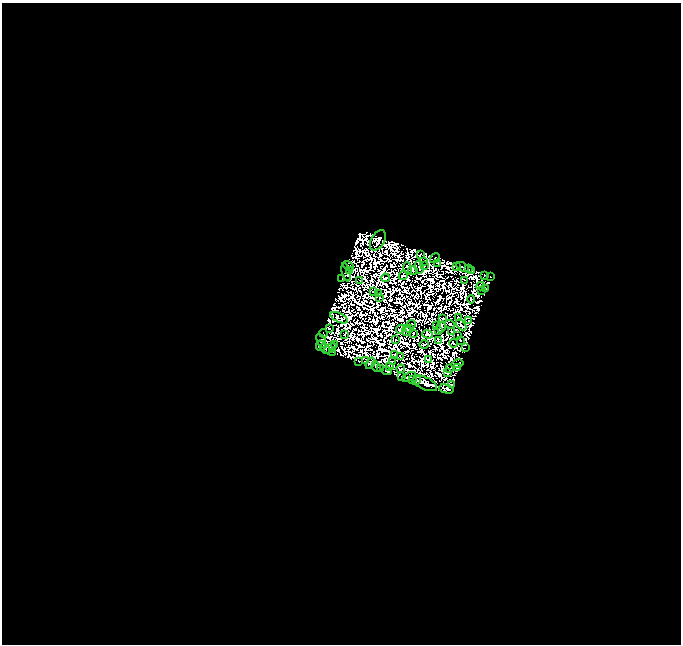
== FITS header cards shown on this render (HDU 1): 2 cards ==
NAXIS1  =                  679
NAXIS2  =                  642

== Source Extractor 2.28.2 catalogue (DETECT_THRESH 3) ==
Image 679 x 642 px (HDU 1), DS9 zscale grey, 1 PNG px = 1 image px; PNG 683 x 646 px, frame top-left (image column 1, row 642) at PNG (2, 3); each listed source drawn as its Kron ellipse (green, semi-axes under 4 px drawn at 4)
Background 0.0172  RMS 4.6e-06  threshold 1.39e-05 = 3 sigma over >= 5 px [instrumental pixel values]
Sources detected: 212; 127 with non-positive FLUX_AUTO (blend fragments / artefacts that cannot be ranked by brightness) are neither listed nor drawn; the other 85 listed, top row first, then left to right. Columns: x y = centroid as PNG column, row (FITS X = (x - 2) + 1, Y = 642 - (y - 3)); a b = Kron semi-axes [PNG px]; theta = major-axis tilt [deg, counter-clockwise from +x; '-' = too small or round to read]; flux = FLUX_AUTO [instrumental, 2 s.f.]
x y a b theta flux
378 240 11 6 60 0.64
420 254 4 2 - 0.59
435 258 5 2 - 0.59
424 261 3 2 - 0.25
438 264 3 2 - 0.79
348 266 6 3 -34 0.037
424 266 2 2 - 0.48
419 267 6 2 -80 0.022
456 267 2 2 - 0.46
462 267 7 4 -27 1.7
408 268 6 3 -77 2.1
468 269 3 3 - 1.2
472 270 4 3 - 0.74
349 271 2 2 - 0.68
413 271 4 2 - 0.29
346 272 9 4 -76 1.5
485 275 4 3 - 1.1
403 276 4 2 - 0.44
491 277 3 2 - 0.15
342 278 4 2 - 0.17
385 278 4 2 - 1.2
360 280 2 2 - 0.22
465 280 3 2 - 0.25
481 286 4 2 - 0.29
485 288 4 3 - 1.2
482 290 2 2 - 0.51
374 291 2 2 - 0.47
379 294 3 2 - 0.41
380 298 2 2 - 0.065
471 299 4 2 - 0.41
458 317 2 2 - 0.18
339 318 9 4 -25 1.8
443 318 3 2 - 0.29
469 321 3 2 - 0.22
412 324 4 2 - 0.53
450 324 5 2 - 0.33
461 325 6 3 -47 0.85
437 326 3 2 - 0.59
441 327 6 3 79 1.8
329 328 2 2 - 0.44
410 328 3 2 - 1.2
400 329 4 3 - 0.17
406 330 5 3 - 0.22
439 331 4 2 - 0.62
451 331 2 2 - 0.39
323 333 4 2 - 0.15
413 333 2 2 - 0.25
345 334 4 2 - 0.44
428 334 5 3 - 0.086
458 335 3 2 - 0.37
395 340 4 2 - 0.014
460 340 2 2 - 0.14
321 341 7 3 -66 1.5
438 341 4 3 - 0.44
453 343 4 2 - 0.41
335 344 3 2 - 0.48
424 344 4 2 - 0.43
321 346 5 5 - 2.7
330 348 7 4 30 0.46
465 348 3 2 - 0.099
325 349 6 2 -50 2.1
333 352 2 2 - 0.072
394 355 2 2 - 0.74
400 357 3 2 - 0.059
429 359 4 3 - 0.17
365 360 3 2 - 0.47
392 361 3 2 - 0.27
359 362 2 2 - 1.1
370 363 6 4 55 1.1
458 364 6 3 15 0.78
376 366 5 3 - 0.84
389 367 3 2 - 0.33
449 368 4 2 - 0.57
458 368 4 2 - 0.43
380 369 2 2 - 0.069
401 369 4 2 - 0.91
387 371 5 3 - 2.1
448 373 3 2 - 0.033
402 377 3 2 - 0.76
409 377 7 2 26 0.24
413 380 4 2 - 0.62
417 381 5 2 - 0.38
425 383 13 6 -26 2.1
452 385 3 3 - 0.9
446 389 7 4 -15 0.3
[127 non-positive-flux detections neither listed nor drawn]